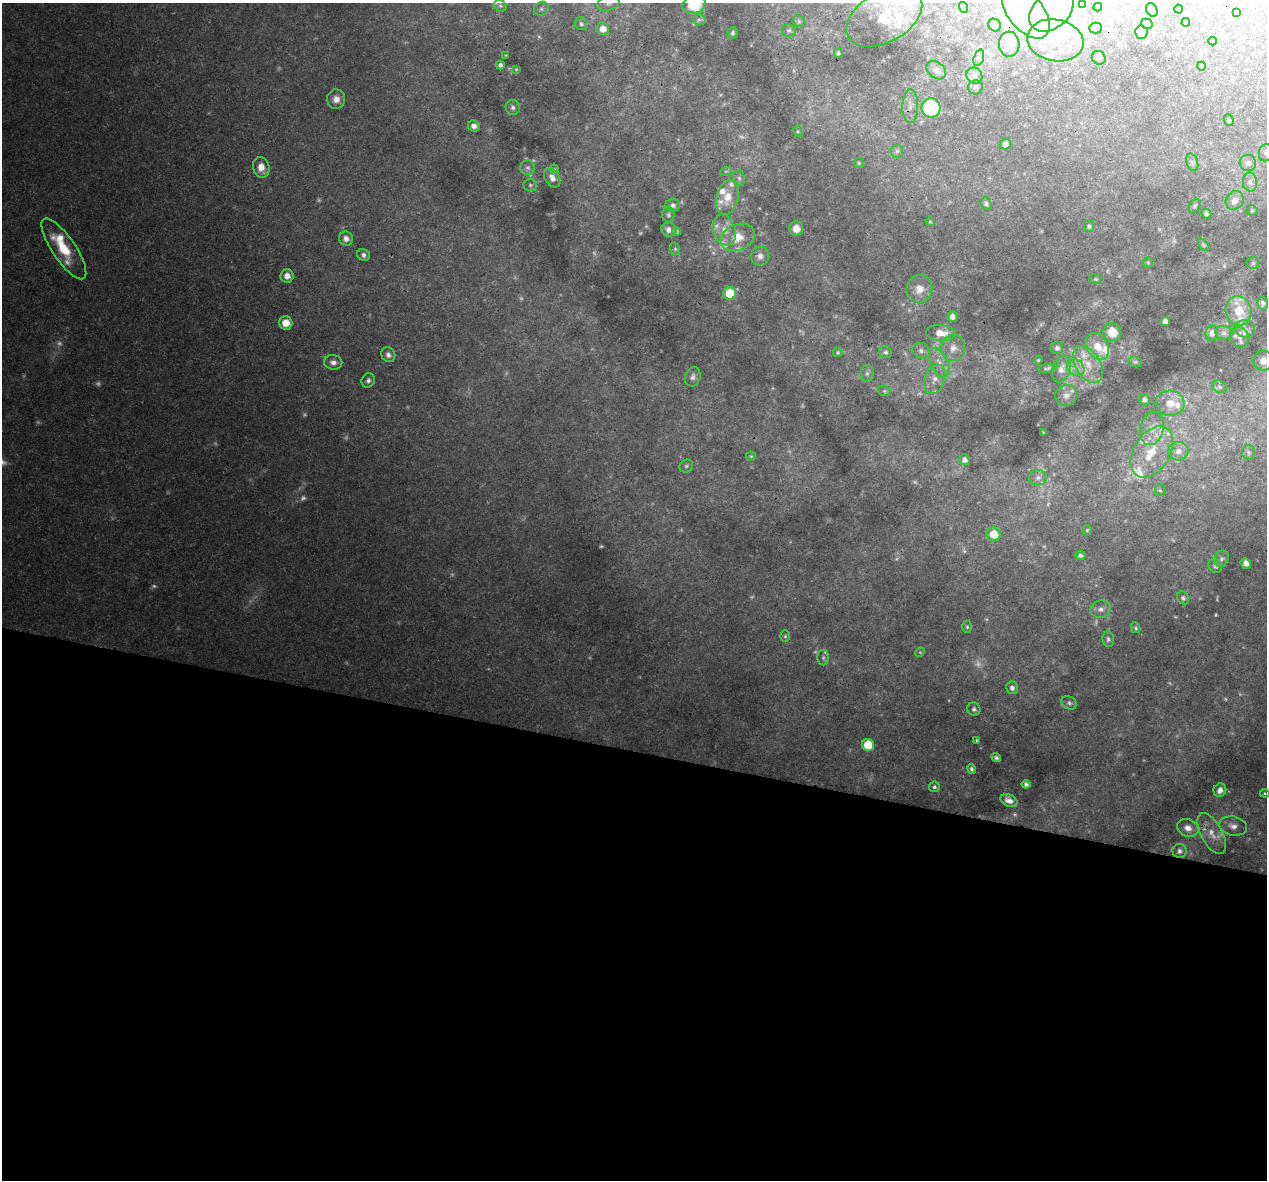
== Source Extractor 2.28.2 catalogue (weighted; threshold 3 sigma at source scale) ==
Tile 14 of 4 x 4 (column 2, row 4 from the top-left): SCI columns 1281-2545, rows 279-1456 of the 5100 x 5330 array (HDU 1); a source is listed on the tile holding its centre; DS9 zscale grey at full resolution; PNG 1269 x 1182 px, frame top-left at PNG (2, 3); each listed source drawn as its Kron ellipse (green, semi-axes under 4 px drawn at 4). Shown black and unused: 36% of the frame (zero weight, under 3 of 4 exposures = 5% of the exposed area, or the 3 px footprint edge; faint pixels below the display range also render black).
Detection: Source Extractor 2.28.2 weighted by HDU 2 'WHT'; one run over the whole footprint, this tile lists its part. Background 0.0316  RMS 0.0021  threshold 0.00955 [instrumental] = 3 sigma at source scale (4.5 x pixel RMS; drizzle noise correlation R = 1.50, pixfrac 1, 0.0396/0.0396 arcsec/px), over >= 5 px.
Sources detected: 249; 48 too faint to see at this stretch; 12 inside a brighter object's white glare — neither listed nor drawn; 28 inside a brighter listed object's ellipse — not listed separately; the other 161 listed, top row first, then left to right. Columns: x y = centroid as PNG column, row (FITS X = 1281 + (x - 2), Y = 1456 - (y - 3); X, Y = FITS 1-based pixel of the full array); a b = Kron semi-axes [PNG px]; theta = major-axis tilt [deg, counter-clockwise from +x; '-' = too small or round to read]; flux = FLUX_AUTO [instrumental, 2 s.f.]
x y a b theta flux
608 3 12 7 16 0.98
694 4 12 9 19 7.8
1082 4 3 2 - 0.18
500 6 6 5 - 0.42
963 7 5 3 - 0.22
1098 7 4 3 - 0.34
541 9 7 6 - 0.66
1178 9 4 4 - 0.62
1152 10 7 5 -61 0.44
1051 11 25 17 40 6.6
1026 12 31 17 -50 7.9
1237 12 3 3 - 0.15
884 17 41 25 29 8.7
699 20 6 6 - 0.54
799 21 6 5 - 0.49
1186 22 4 4 - 0.47
581 24 7 6 - 0.53
1147 24 6 5 - 0.51
994 25 7 6 - 0.5
1096 28 6 5 - 0.45
603 29 6 6 - 2.1
789 31 7 6 - 0.53
1141 32 6 6 - 0.63
732 33 6 5 - 0.43
1055 40 28 20 -10 8.9
1212 41 4 4 - 0.26
1009 44 12 10 -87 2.6
838 53 5 4 - 0.4
505 55 4 3 - 0.17
979 58 8 5 72 0.63
1099 58 7 6 - 0.59
500 65 4 4 - 0.7
1201 66 4 3 - 0.16
516 69 4 4 - 0.2
936 70 11 8 -38 1.3
974 76 8 7 - 1
975 87 7 7 - 0.75
336 99 10 9 - 1.6
910 106 17 8 88 1.7
513 107 7 7 - 0.74
931 108 9 9 - 17
1229 120 6 4 -71 0.3
474 126 6 5 - 1.1
798 131 5 4 - 0.3
1005 144 5 5 - 0.88
897 151 6 6 - 0.53
1266 153 9 6 77 0.66
1192 162 9 5 -71 0.55
859 163 5 4 - 0.27
1248 163 8 8 - 1.1
261 167 10 8 -75 2.7
528 168 7 7 - 0.75
554 169 4 4 - 0.28
726 171 6 4 17 0.3
552 178 10 7 -59 1.5
739 178 8 6 -76 0.56
1250 182 9 7 -88 1
530 185 6 5 - 0.49
728 197 18 11 74 3.4
1235 200 10 8 52 1.7
986 204 6 5 - 0.55
673 205 7 6 - 0.79
1195 206 8 5 60 0.44
1252 210 5 5 - 0.28
1206 214 5 4 - 0.52
668 215 7 6 - 0.51
930 222 5 4 - 0.24
1089 226 6 5 - 0.48
796 228 7 7 - 2
669 230 8 7 - 1.3
724 230 16 11 -71 2.4
676 231 4 4 - 0.37
737 237 18 13 24 3.5
346 239 7 7 - 1.2
1204 245 7 4 -49 0.33
64 249 36 11 -56 9.9
675 249 6 5 - 0.34
364 255 6 5 - 0.69
760 256 9 9 - 1.1
1148 263 5 5 - 0.28
1253 263 6 6 - 0.43
287 276 7 6 - 1.6
1096 279 6 5 - 0.32
919 289 14 13 - 2.7
730 293 6 6 - 6.8
1263 303 6 5 - 0.62
1239 311 15 13 -74 4.9
952 317 5 5 - 0.97
1165 322 5 4 - 1.3
286 323 7 6 - 3
1245 329 10 8 -19 1.2
1112 332 9 8 - 3.6
940 333 14 8 -5 2.9
1212 333 8 6 85 0.96
1224 333 8 7 - 0.74
1240 337 10 9 - 1.3
1097 346 14 10 -58 3.7
953 348 13 12 - 2.2
1057 348 6 6 - 0.65
921 351 9 7 -15 1.1
838 352 4 4 - 0.31
886 352 6 6 - 0.53
388 355 8 7 - 0.89
1038 360 4 4 - 0.24
1263 360 10 9 - 1.5
333 362 9 7 -9 1.1
1135 362 7 5 -20 0.42
939 363 15 8 -64 2.2
1088 364 20 12 -59 4.6
1076 367 9 7 -39 1.4
1048 368 9 4 10 0.45
1061 369 14 8 68 1.7
867 374 8 6 88 0.67
693 377 10 7 70 0.92
935 379 15 10 70 2.4
368 380 7 6 - 0.71
1220 387 7 6 - 0.58
884 391 6 5 - 0.4
1066 395 11 10 - 1.5
1144 400 5 5 - 0.81
1170 403 14 12 -4 3.8
1152 428 17 11 76 3.3
1043 432 3 2 - 0.19
1178 451 10 9 - 1.7
1152 452 28 18 59 9.1
1249 452 7 6 - 0.51
751 456 5 4 - 0.27
964 460 5 5 - 0.94
686 466 7 6 - 0.54
1038 478 9 8 - 0.99
1160 491 5 5 - 0.31
1087 530 5 4 - 0.26
994 534 7 6 - 5.9
1080 555 5 4 - 0.56
1221 559 8 7 - 0.75
1246 563 5 5 - 1.5
1215 566 7 6 - 0.64
1183 598 7 5 -54 0.51
1101 609 10 8 16 1.4
967 627 6 5 - 0.37
1136 628 5 4 - 0.37
785 636 6 5 - 0.37
1108 639 8 6 -83 0.68
920 652 5 4 - 0.23
823 658 8 6 -90 0.5
1012 688 6 6 - 0.84
1069 703 8 6 -32 0.59
974 709 7 6 - 0.65
977 740 3 3 - 0.3
868 745 6 6 - 9.6
996 758 5 3 - 0.55
971 769 5 4 - 0.51
1026 784 4 4 - 0.68
934 787 5 5 - 0.5
1220 790 7 6 - 1.2
1265 793 5 4 - 0.27
1009 800 9 6 -22 1.4
1233 826 14 9 -10 1.6
1188 828 11 8 -25 1.7
1212 834 22 10 -61 3.2
1180 851 7 7 - 0.82
Overlapping masked pixels (flux is a lower limit): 1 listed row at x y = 1009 44
Isophote crosses this tile's border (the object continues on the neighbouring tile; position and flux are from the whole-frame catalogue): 5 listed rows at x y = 608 3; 694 4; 1178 9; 884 17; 1266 153